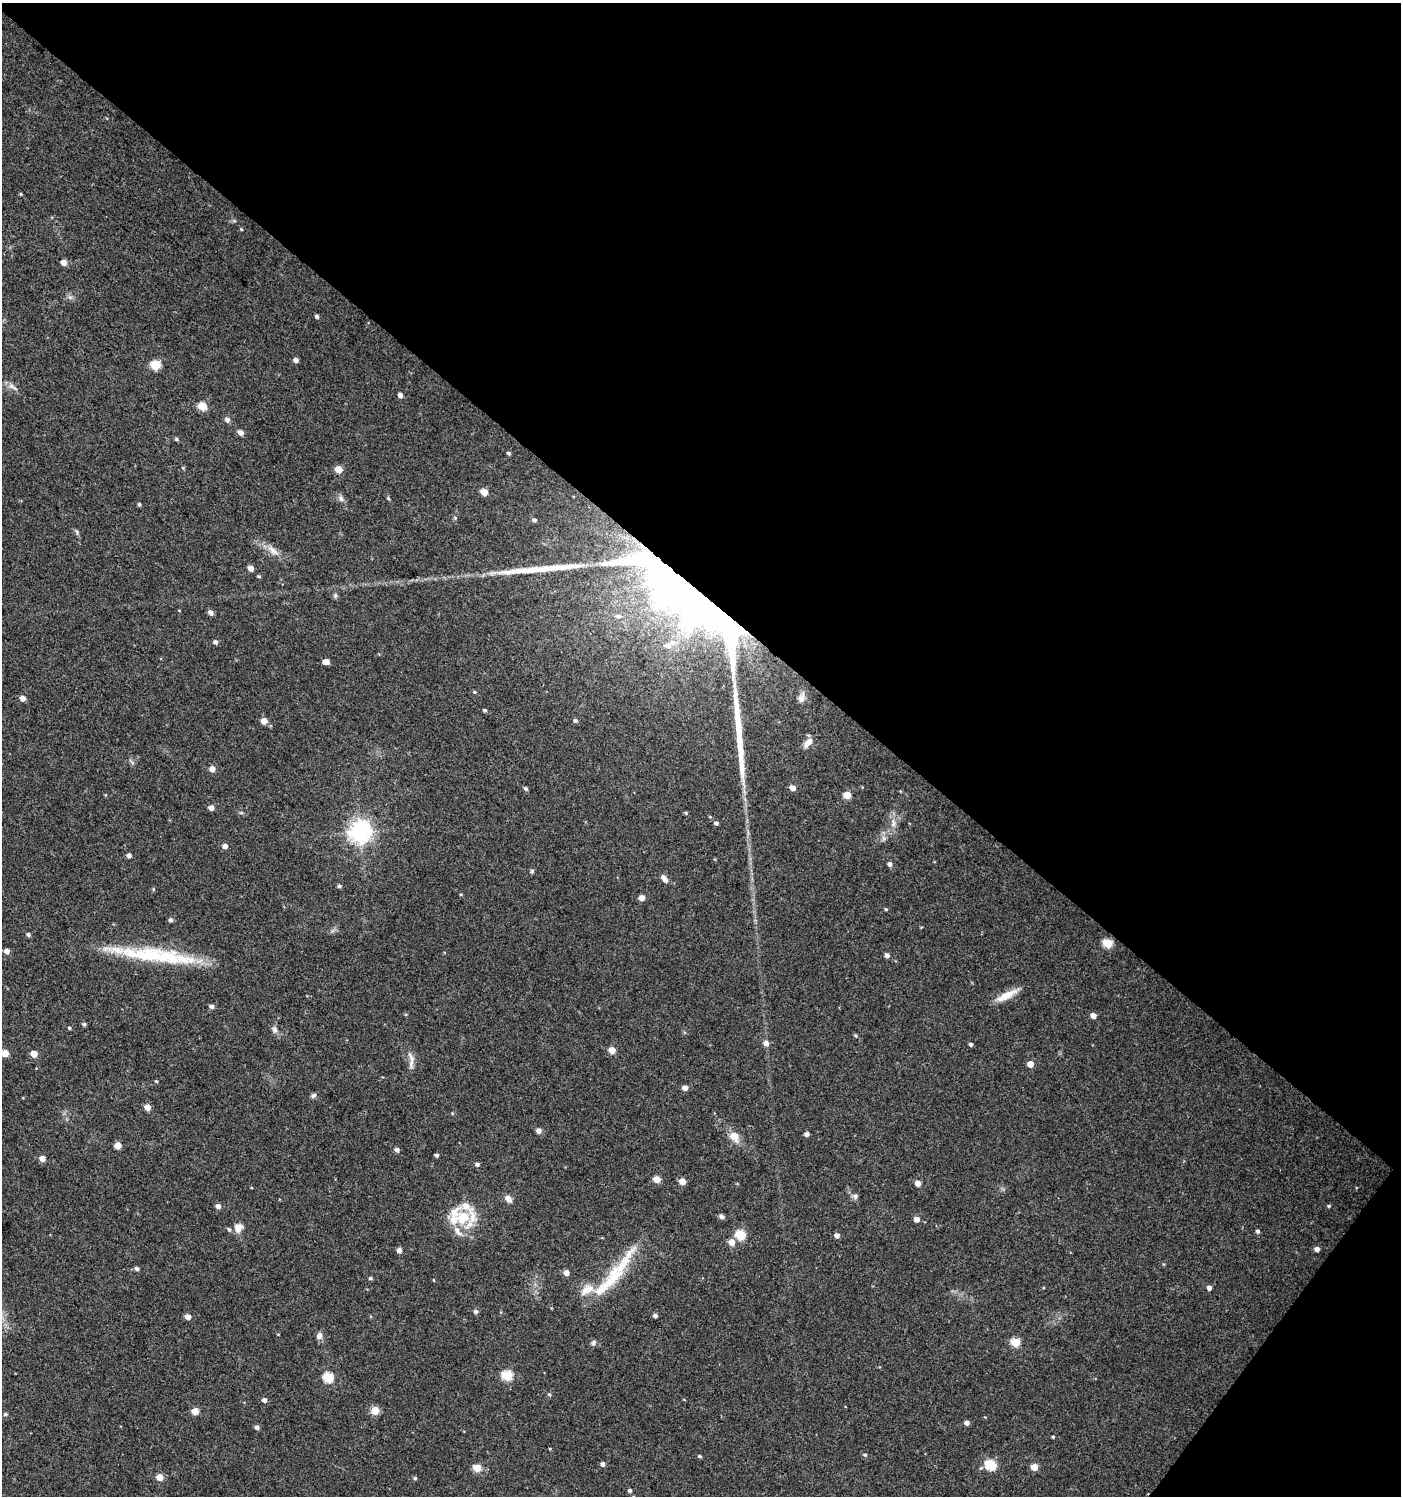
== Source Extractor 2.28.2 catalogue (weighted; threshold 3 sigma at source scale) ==
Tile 8 of 4 x 4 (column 4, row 2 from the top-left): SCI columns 4443-5841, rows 2990-4483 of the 6018 x 5985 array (HDU 1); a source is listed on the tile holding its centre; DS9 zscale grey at full resolution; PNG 1403 x 1498 px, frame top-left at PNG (2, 3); no overlay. Shown black and unused: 42% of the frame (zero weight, under 3 of 4 exposures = <1% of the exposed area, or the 3 px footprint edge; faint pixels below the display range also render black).
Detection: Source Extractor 2.28.2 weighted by HDU 2 'WHT'; one run over the whole footprint, this tile lists its part. Background 0.0233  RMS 0.004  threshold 0.018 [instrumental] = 3 sigma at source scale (4.5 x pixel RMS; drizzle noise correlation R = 1.50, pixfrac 1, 0.0396/0.0396 arcsec/px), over >= 5 px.
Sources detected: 154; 3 inside a brighter object's white glare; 2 long thin detections or spike segments (spike, bleed or trail) — not listed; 8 inside a brighter listed object's ellipse — not listed separately; the other 141 listed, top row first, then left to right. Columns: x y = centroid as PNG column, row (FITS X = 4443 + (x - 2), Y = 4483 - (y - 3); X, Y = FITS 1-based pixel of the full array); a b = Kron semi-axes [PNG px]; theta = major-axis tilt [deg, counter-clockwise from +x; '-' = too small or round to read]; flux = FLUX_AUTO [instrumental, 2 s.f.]
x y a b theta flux
21 194 5 3 - 0.39
241 229 4 3 - 0.38
64 263 5 4 - 3.5
70 297 7 4 18 0.82
317 316 4 4 - 1
296 360 4 4 - 1.8
155 365 5 5 - 20
11 386 9 6 -36 1.7
400 395 5 4 - 1.8
202 406 5 5 - 13
227 420 7 6 - 1.4
241 433 5 5 - 2.3
176 439 5 4 - 0.72
509 453 4 4 - 0.71
183 468 5 3 - 0.35
339 470 5 5 - 6.8
484 492 5 4 - 6
341 498 10 6 -60 1.4
388 498 5 4 - 0.48
139 504 5 4 - 0.63
455 518 5 5 - 0.51
534 520 5 4 - 1
77 532 7 4 -72 0.68
273 550 21 8 -40 3.9
251 568 4 4 - 3.3
259 576 5 3 - 0.46
335 596 6 5 - 0.78
700 599 61 46 -53 270
211 612 5 4 - 2.1
618 616 8 7 - 1.6
215 642 5 5 - 1.1
672 642 9 8 - 2.4
326 661 5 4 - 3.8
475 692 4 4 - 0.46
23 698 5 5 - 2.6
801 698 14 8 72 2.1
485 710 4 4 - 0.68
264 721 5 4 - 4.6
575 721 5 5 - 0.9
808 743 14 7 49 3
212 769 5 5 - 3.4
792 788 5 5 - 2.7
526 789 5 4 - 0.81
847 795 5 5 - 8.1
211 808 5 4 - 2.7
686 813 4 4 - 0.49
716 823 5 4 - 1
893 823 13 7 86 2.7
360 832 7 7 - 300
883 838 7 4 -71 0.97
225 846 5 4 - 2.2
129 855 4 4 - 1.6
890 864 5 5 - 1.3
532 871 5 5 - 0.75
664 879 9 5 -56 2.8
339 886 5 4 - 0.82
153 889 5 4 - 0.43
461 894 4 3 - 0.39
642 898 5 5 - 3
886 909 4 3 - 0.45
171 920 5 5 - 1
28 935 5 4 - 0.93
1107 943 5 5 - 14
7 951 5 4 - 2.1
154 955 97 16 -7 36
887 955 5 5 - 1.6
1007 995 32 8 27 5.8
211 1006 5 5 - 1.2
1093 1016 5 4 - 2.9
84 1024 5 4 - 0.76
69 1028 4 3 - 0.54
275 1030 9 7 -82 1.6
856 1035 5 4 - 0.54
766 1043 6 5 - 2.2
971 1044 4 4 - 0.92
612 1050 5 5 - 5.1
5 1053 5 4 - 6.2
34 1054 5 4 - 5.3
411 1063 16 6 88 2.5
1030 1064 5 5 - 4
156 1081 4 3 - 0.41
685 1088 5 5 - 2.6
313 1096 7 5 33 0.99
147 1107 5 5 - 4.6
539 1131 5 5 - 2.4
807 1134 4 4 - 1.6
734 1137 17 12 -47 4.4
118 1146 5 5 - 5.8
397 1150 5 5 - 1.4
437 1155 4 4 - 0.87
42 1158 5 5 - 3
477 1164 5 5 - 1
657 1179 5 5 - 6
682 1181 5 4 - 5.2
918 1183 4 4 - 3.5
855 1196 7 7 - 1.3
508 1199 8 6 -49 2.8
218 1206 5 5 - 1.9
1329 1206 5 4 - 0.61
722 1217 5 5 - 1.3
463 1218 30 21 -52 13
916 1219 5 5 - 2.6
238 1228 12 10 76 3.2
1258 1231 5 4 - 0.87
740 1235 6 5 - 20
837 1235 5 5 - 1.8
732 1242 5 5 - 4.3
1317 1249 5 4 - 2
399 1250 5 4 - 2
136 1269 5 5 - 1.1
566 1273 5 4 - 2.7
370 1278 5 4 - 0.65
612 1280 97 13 56 21
1209 1288 4 4 - 1.8
587 1290 21 12 31 5.6
475 1311 5 5 - 0.98
655 1315 4 4 - 1.2
188 1317 5 5 - 2.9
319 1336 9 8 - 1.8
1015 1342 5 5 - 13
593 1343 8 5 59 0.94
507 1375 6 5 - 24
328 1377 5 5 - 24
549 1394 5 5 - 0.61
264 1400 4 4 - 1.8
195 1411 5 5 - 7.1
375 1411 5 5 - 10
5 1414 6 4 21 0.53
967 1423 4 4 - 1.8
257 1427 5 4 - 1.3
1053 1437 4 3 - 0.48
550 1449 4 3 - 0.34
865 1455 5 5 - 0.75
700 1456 4 4 - 0.65
603 1464 5 4 - 1.3
991 1465 6 5 - 25
1034 1467 5 5 - 5.8
477 1468 5 5 - 10
160 1477 5 5 - 5.8
415 1478 4 4 - 0.62
630 1490 5 5 - 0.85
Overlapping masked pixels (flux is a lower limit): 1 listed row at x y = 700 599
Isophote crosses this tile's border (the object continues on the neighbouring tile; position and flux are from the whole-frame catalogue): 1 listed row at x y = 5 1053